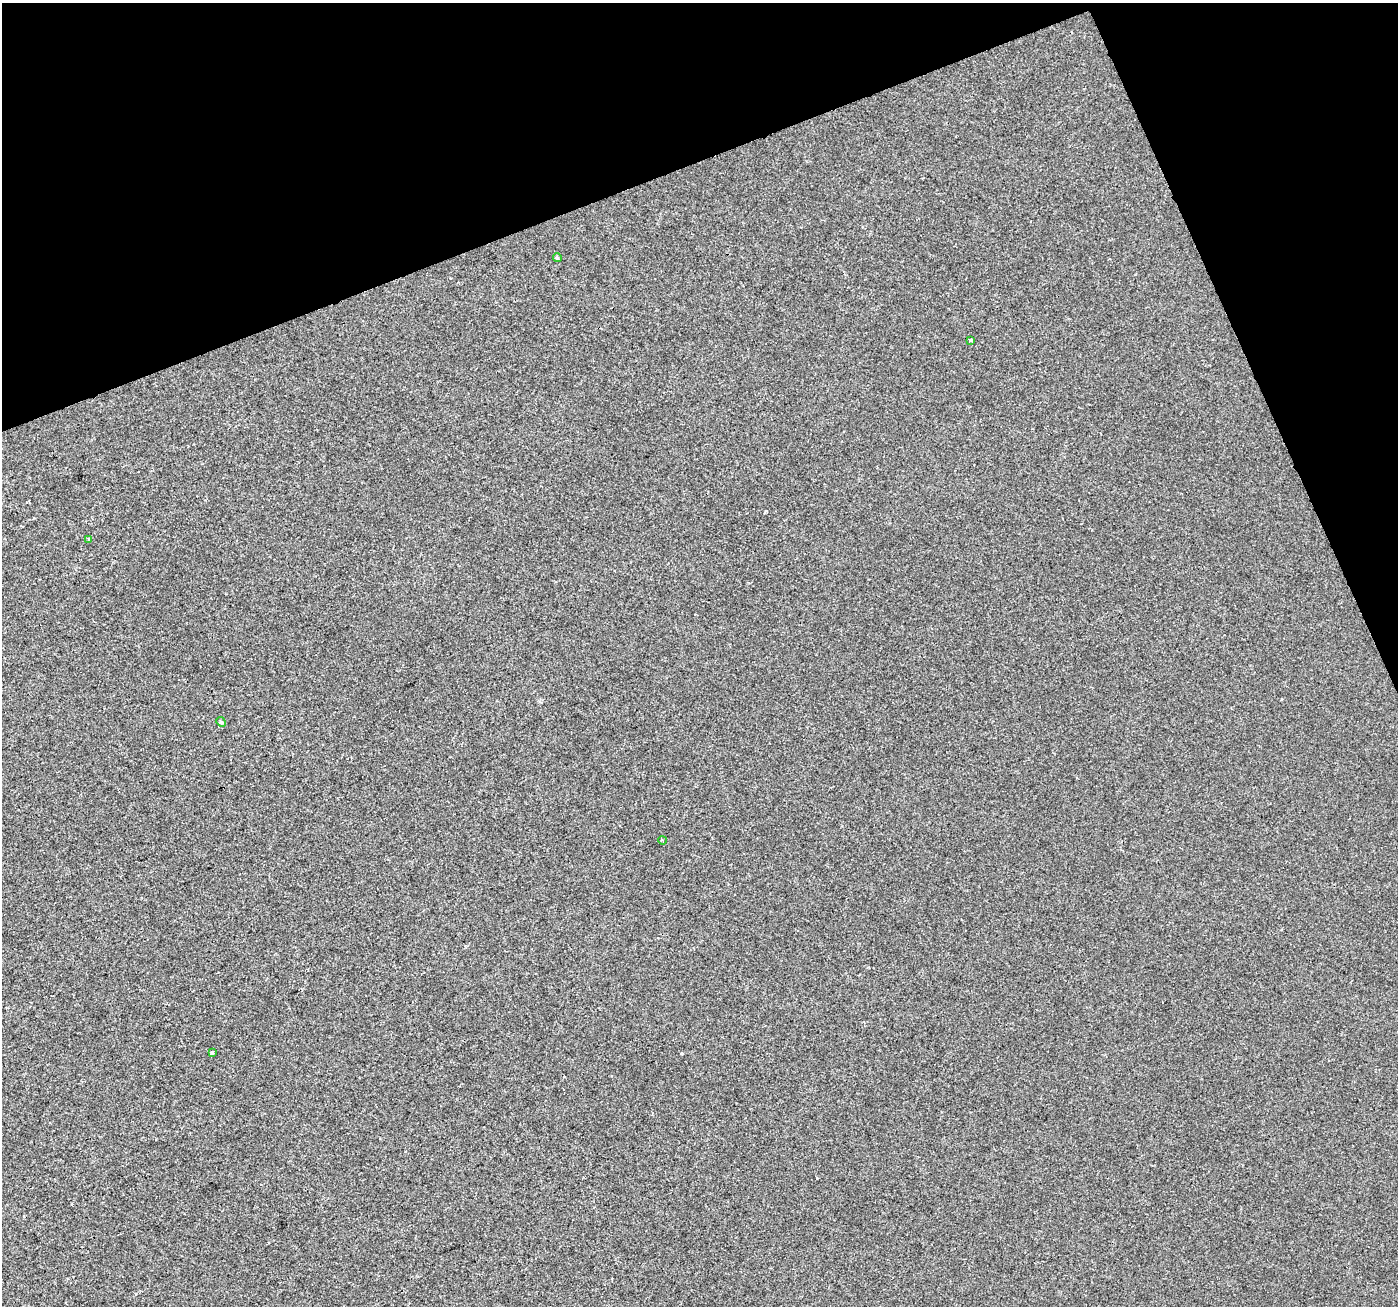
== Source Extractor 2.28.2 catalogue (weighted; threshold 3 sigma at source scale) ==
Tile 3 of 4 x 4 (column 3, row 1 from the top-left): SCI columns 2793-4188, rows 4050-5353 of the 5583 x 5434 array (HDU 1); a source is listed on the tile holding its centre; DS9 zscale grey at full resolution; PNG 1400 x 1308 px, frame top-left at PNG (2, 3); each listed source drawn as its Kron ellipse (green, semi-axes under 4 px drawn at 4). Shown black and unused: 19% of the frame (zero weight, under 2 of 3 exposures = <1% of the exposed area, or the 3 px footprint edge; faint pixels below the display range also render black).
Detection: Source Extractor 2.28.2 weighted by HDU 2 'WHT'; one run over the whole footprint, this tile lists its part. Background -2.91e-04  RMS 0.0028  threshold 0.0126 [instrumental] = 3 sigma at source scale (4.5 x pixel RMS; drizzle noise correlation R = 1.50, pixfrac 1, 0.0396/0.0396 arcsec/px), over >= 5 px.
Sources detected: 6; all 6 listed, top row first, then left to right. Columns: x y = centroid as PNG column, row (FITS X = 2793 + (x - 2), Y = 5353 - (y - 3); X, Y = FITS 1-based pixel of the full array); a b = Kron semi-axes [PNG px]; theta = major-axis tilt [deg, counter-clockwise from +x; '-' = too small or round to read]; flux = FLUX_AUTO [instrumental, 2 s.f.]
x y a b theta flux
557 258 5 4 - 0.6
971 340 3 3 - 0.6
89 539 3 3 - 0.66
221 722 5 4 - 0.32
662 840 4 3 - 0.44
212 1052 4 3 - 1.4